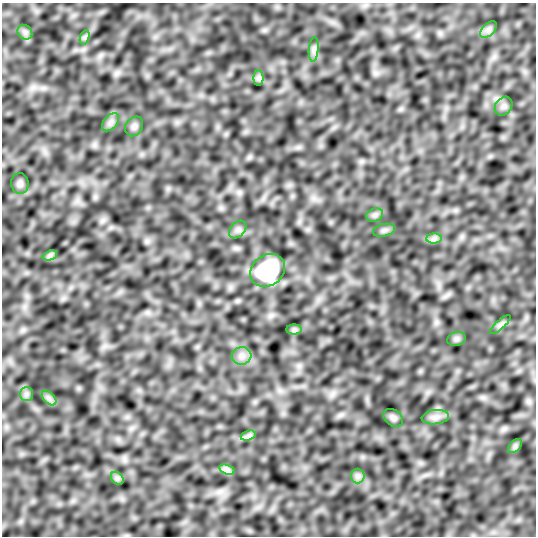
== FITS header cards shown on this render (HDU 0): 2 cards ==
NAXIS1  =                  534
NAXIS2  =                  534

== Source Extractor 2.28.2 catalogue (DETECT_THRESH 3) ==
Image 534 x 534 px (HDU 0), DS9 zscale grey, 1 PNG px = 1 image px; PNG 538 x 538 px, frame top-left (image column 1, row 534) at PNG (2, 3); each listed source drawn as its Kron ellipse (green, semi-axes under 4 px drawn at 4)
Background -3.62e-04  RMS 0.028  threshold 0.0836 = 3 sigma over >= 5 px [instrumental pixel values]
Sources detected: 28; all 28 listed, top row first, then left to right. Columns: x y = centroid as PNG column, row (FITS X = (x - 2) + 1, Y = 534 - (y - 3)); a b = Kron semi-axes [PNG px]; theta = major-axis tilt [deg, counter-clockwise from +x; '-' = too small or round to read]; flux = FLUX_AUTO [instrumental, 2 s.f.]
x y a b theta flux
489 29 10 6 45 7.5
25 32 8 6 -45 6.6
85 37 7 4 71 4.2
314 49 12 5 85 7
259 78 8 5 -90 5.2
504 106 10 8 51 8.2
111 122 10 6 49 8.2
134 126 10 8 54 7
20 184 10 8 -83 7.4
375 215 9 6 21 5.9
238 230 10 7 49 7.5
384 230 11 6 13 6.4
434 239 8 5 0 6.3
50 255 7 4 19 4.9
268 270 18 15 36 210
500 325 13 3 41 4.9
294 330 8 5 0 4.6
456 339 9 7 15 5.5
242 356 10 8 14 11
26 394 7 6 - 6.1
49 398 9 5 -45 6.9
435 417 14 7 6 11
393 418 11 8 -37 6.6
248 436 8 4 18 5.4
515 446 8 5 45 4.7
227 470 8 4 -19 5.9
358 476 7 7 - 6.6
117 478 7 5 -45 4.9